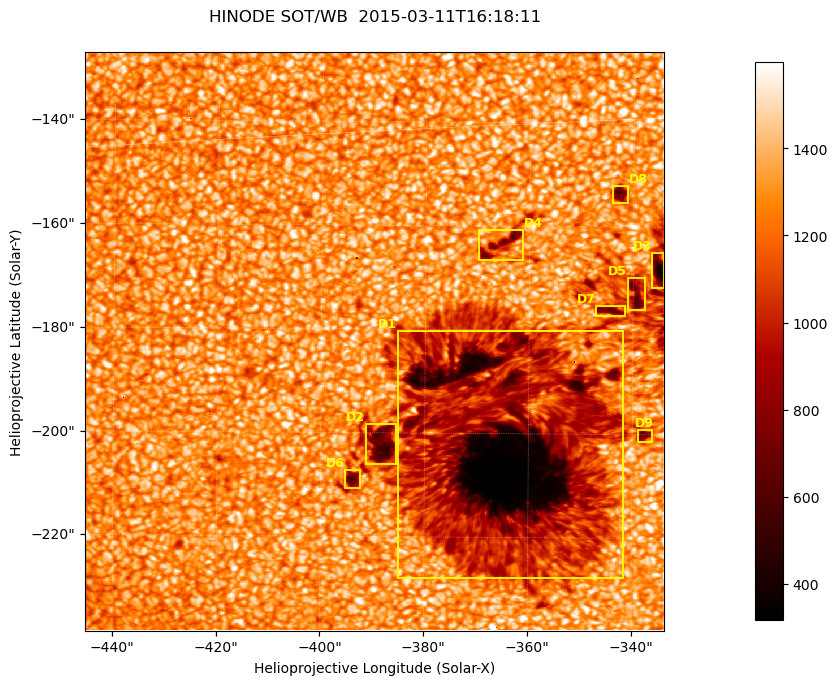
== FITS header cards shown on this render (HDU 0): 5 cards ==
TELESCOP= 'HINODE'
INSTRUME= 'SOT/WB'
DATE_OBS= '2015-03-11T16:18:11.374'
CTYPE1  = 'Solar-X'
CTYPE2  = 'Solar-Y'

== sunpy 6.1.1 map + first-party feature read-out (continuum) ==
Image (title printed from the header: HINODE SOT/WB  2015-03-11T16:18:11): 1024 x 1024 px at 0.109 arcsec/px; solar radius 966 arcsec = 8862 px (partial field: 0.4% of the solar disc is inside the frame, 100% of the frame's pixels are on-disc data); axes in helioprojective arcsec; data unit not stated in the header (colour bar unlabelled)
Orientation: roll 0.412 deg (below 1 deg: not rotated)
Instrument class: CONTINUUM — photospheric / low-chromospheric filtergram (blue cont 4504): granulation and sunspots, dark-feature search
Dark features (sunspots / pores): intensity divided by the frame's on-disc median (partial field: no limb-darkening profile); reference = the frame's on-disc median (the 8%-of-disc-diameter window exceeds this field); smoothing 3 px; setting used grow <= 0.75, no closing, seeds <= 0.75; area >= 262 px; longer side >= 12 px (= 1.3 arcsec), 6 px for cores <= 0.7; partial field; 9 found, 9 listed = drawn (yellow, D1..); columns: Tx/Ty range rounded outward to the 1 arcsec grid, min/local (2 s.f., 1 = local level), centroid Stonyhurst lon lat
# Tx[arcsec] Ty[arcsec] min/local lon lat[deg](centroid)
D1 -386..-341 -228..-180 0.23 -23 -19
D2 -392..-385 -207..-198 0.4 -25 -19
D3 -337..-334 -172..-164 0.3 -21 -17
D4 -370..-361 -167..-160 0.47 -23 -16
D5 -341..-337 -176..-169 0.48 -21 -17
D6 -396..-392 -211..-207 0.45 -25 -19
D7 -348..-341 -178..-175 0.5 -22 -17
D8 -345..-341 -156..-152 0.44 -22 -16
D9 -339..-336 -202..-199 0.51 -22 -19